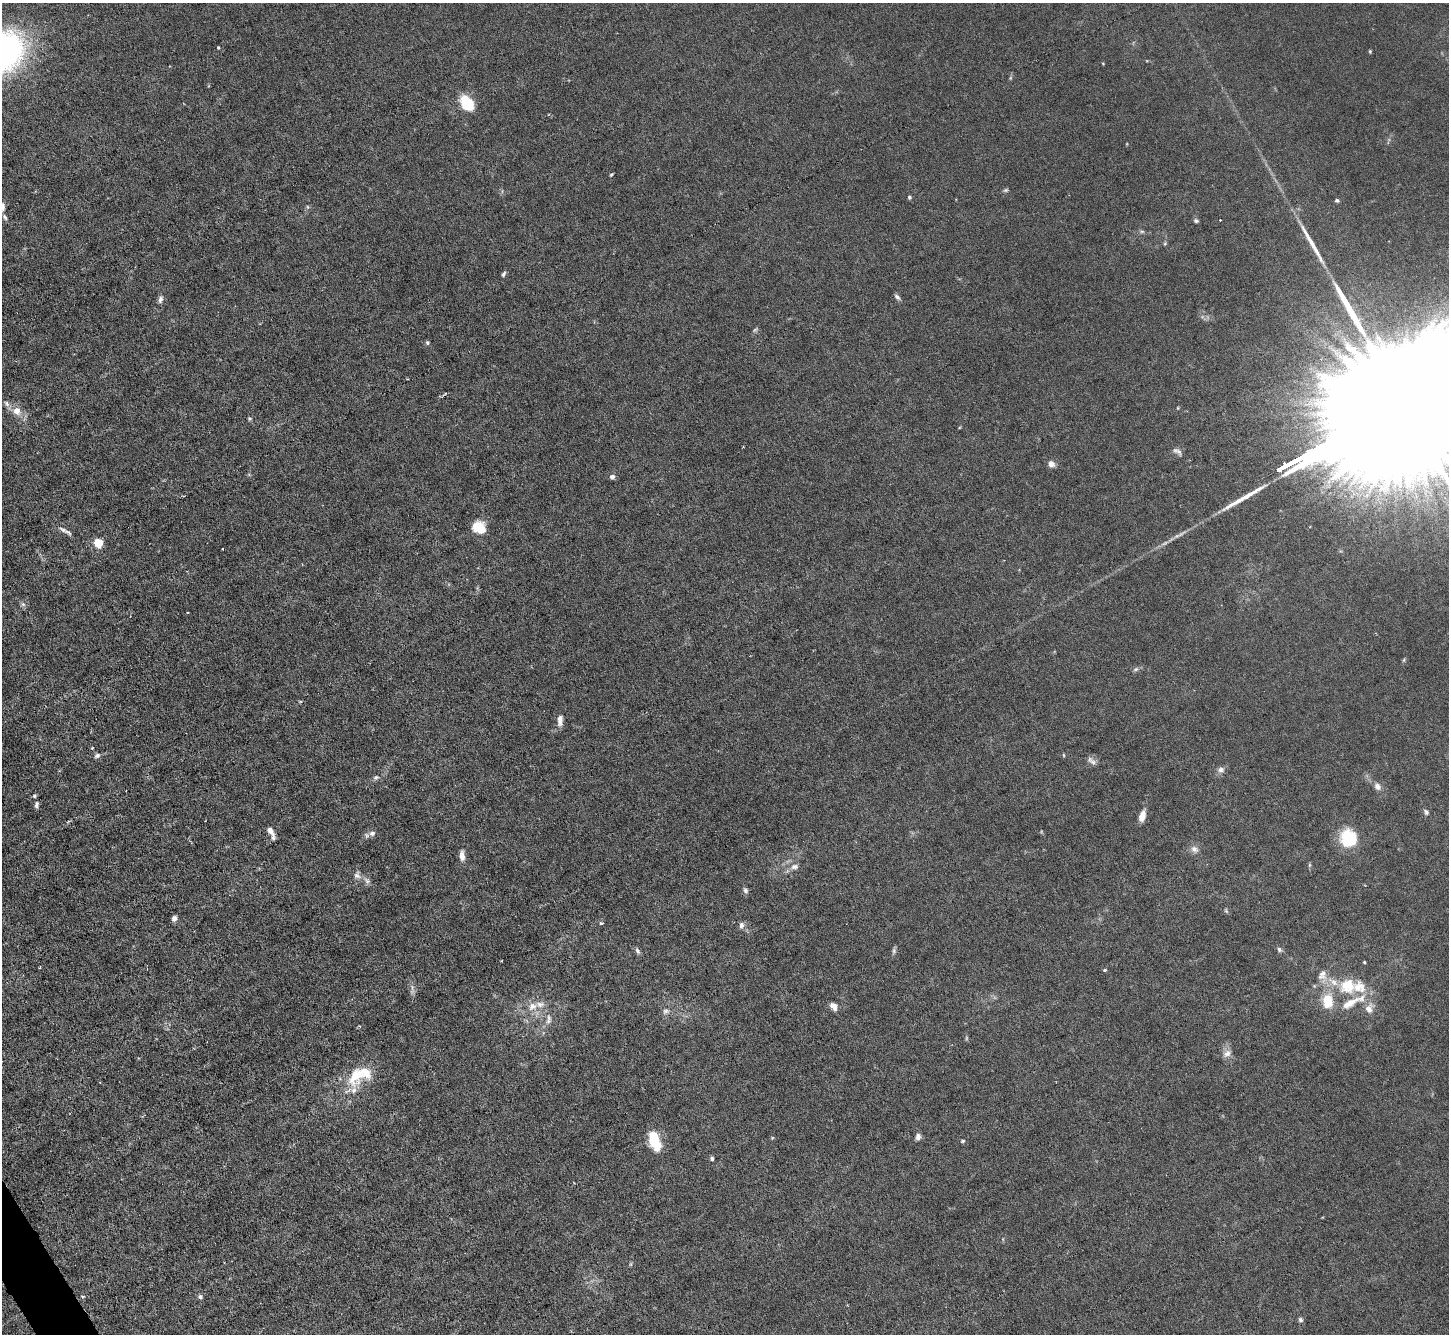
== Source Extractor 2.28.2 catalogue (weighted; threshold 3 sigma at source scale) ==
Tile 7 of 4 x 4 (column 3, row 2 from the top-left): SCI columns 2893-4339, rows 2819-4150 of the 5785 x 5774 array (HDU 1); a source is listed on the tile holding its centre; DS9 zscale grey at full resolution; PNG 1451 x 1336 px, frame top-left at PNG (2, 3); no overlay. Shown black and unused: <1% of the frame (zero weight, under 3 of 6 exposures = <1% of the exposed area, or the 3 px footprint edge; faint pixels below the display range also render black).
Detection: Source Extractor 2.28.2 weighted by HDU 2 'WHT'; one run over the whole footprint, this tile lists its part. Background 0.0256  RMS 0.0028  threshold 0.0115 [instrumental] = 3 sigma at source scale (4.09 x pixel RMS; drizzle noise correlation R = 1.36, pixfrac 0.8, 0.05/0.05 arcsec/px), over >= 5 px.
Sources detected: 97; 2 too faint to see at this stretch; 4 long thin detections or spike segments (spike, bleed or trail) — not listed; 7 inside a brighter listed object's ellipse — not listed separately; the other 84 listed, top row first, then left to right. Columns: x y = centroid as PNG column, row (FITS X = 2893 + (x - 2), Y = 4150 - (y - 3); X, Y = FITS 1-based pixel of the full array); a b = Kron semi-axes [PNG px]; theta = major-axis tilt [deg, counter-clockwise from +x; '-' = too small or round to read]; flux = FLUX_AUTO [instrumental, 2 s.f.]
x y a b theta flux
218 47 4 3 - 0.27
1370 51 4 3 - 0.28
1103 64 4 3 - 0.18
1010 78 6 4 71 0.36
467 103 11 8 -53 17
611 174 4 3 - 0.31
1006 190 7 4 26 0.42
909 197 5 4 - 0.44
1337 200 5 4 - 0.5
2 206 11 6 -84 1.1
1220 220 2 2 - 0.2
1196 221 6 5 - 0.5
1142 231 8 4 -8 0.49
1165 244 5 5 - 0.32
503 274 7 4 63 0.57
897 297 9 5 -45 0.71
160 299 9 5 78 0.91
427 342 6 5 - 0.41
7 403 9 6 -52 0.91
1178 408 5 3 - 0.19
17 411 9 8 - 2.6
250 418 5 4 - 0.34
1179 451 11 7 -53 0.99
1051 464 8 7 - 1.5
612 477 6 5 - 0.83
479 528 13 10 -31 6.9
63 530 14 6 -23 1.3
98 542 5 5 - 14
23 604 7 4 -1 0.52
187 612 2 2 - 0.25
1404 660 6 4 71 0.32
1136 669 8 5 27 0.62
560 720 13 6 86 1.8
97 755 9 6 26 0.77
1064 755 5 3 - 0.23
1093 762 11 7 -44 1.1
1221 770 9 8 - 1.1
376 777 8 6 24 0.67
1377 786 10 8 -49 1.3
34 796 5 4 - 0.4
36 805 8 5 82 0.72
1426 812 8 6 -56 0.67
1142 816 12 6 74 2.7
270 831 11 6 -52 1.4
372 833 9 8 - 1.1
1349 838 18 16 -88 12
1194 849 11 8 -26 1.4
462 856 11 6 -83 1.9
1309 865 6 4 89 0.36
794 867 12 7 11 1.4
357 875 11 9 -69 1.4
367 881 11 7 -40 1.1
745 890 8 6 -68 0.74
1226 911 7 4 -45 0.38
174 918 6 5 - 1.1
601 923 6 4 7 0.44
741 925 9 6 84 1
1279 949 7 6 - 0.66
637 951 9 5 -68 0.74
894 951 9 5 80 0.61
502 961 3 2 - 0.2
1364 962 3 3 - 0.33
40 967 3 2 - 0.23
1105 970 4 3 - 0.34
1322 975 16 12 71 2.8
1348 986 22 20 14 9.3
412 991 9 5 57 0.74
1328 1001 19 13 87 6.7
532 1006 14 11 23 3.2
834 1007 10 6 -51 1.8
1369 1008 14 11 81 2.4
666 1011 10 7 11 0.99
549 1018 11 7 82 1.3
359 1026 5 3 - 0.24
1227 1053 13 8 28 1.5
359 1075 38 21 29 11
918 1137 8 6 82 1
772 1138 5 3 - 0.23
654 1141 20 10 -71 9.4
963 1141 6 4 26 0.35
712 1158 4 4 - 0.55
631 1264 6 4 71 0.32
200 1297 5 5 - 0.76
1300 1320 6 5 - 0.63
Isophote crosses this tile's border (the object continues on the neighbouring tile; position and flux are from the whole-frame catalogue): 1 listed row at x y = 2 206